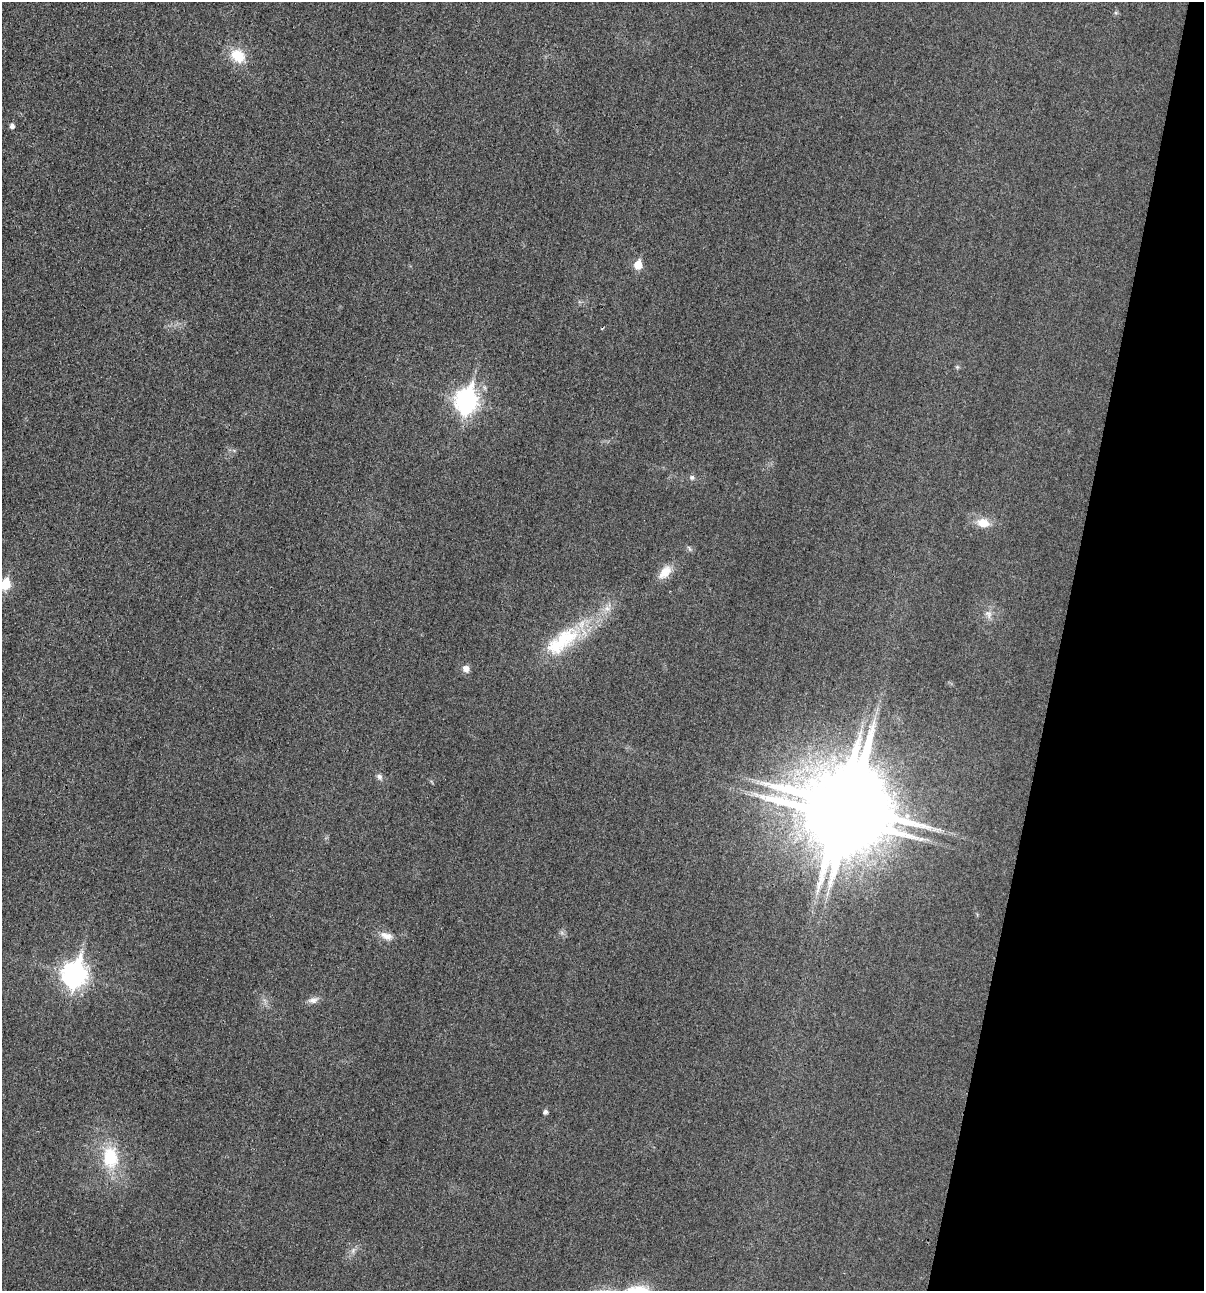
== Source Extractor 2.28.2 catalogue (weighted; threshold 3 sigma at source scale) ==
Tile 8 of 4 x 4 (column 4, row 2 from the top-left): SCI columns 3733-4934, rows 2592-3880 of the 5200 x 5181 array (HDU 1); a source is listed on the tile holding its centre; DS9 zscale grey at full resolution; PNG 1206 x 1293 px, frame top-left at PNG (2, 2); no overlay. Shown black and unused: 12% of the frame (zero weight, under 3 of 4 exposures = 1% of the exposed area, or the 3 px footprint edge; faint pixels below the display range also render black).
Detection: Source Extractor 2.28.2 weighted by HDU 2 'WHT'; one run over the whole footprint, this tile lists its part. Background 0.0299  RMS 0.0059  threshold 0.0265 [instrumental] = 3 sigma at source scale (4.5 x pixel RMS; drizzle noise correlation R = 1.50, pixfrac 1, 0.05/0.05 arcsec/px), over >= 5 px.
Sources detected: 24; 1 inside a brighter object's white glare — not listed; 1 inside a brighter listed object's ellipse — not listed separately; the other 22 listed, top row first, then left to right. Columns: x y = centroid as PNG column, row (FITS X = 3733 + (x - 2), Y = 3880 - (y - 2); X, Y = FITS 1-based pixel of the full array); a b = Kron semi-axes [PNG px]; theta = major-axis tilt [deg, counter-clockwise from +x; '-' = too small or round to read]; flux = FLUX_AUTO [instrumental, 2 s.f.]
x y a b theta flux
238 56 16 13 -38 16
12 125 5 5 - 2.5
638 265 6 5 - 15
957 367 6 5 - 0.94
466 401 11 8 76 340
692 477 8 7 - 1.7
983 523 14 10 -12 9.4
689 548 9 4 -60 1
665 572 21 11 50 7.9
5 584 6 6 - 30
607 608 15 9 61 5.6
988 614 13 9 -69 3.8
564 639 51 26 31 41
466 669 8 8 - 3.6
379 777 8 6 -61 2.1
851 806 23 20 -47 8200
386 936 18 9 -21 5.4
74 974 11 9 73 450
313 1000 14 8 16 3.3
545 1112 5 4 - 1.9
110 1157 31 20 -86 29
353 1250 10 5 64 2.3
Isophote crosses this tile's border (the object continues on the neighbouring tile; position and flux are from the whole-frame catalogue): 1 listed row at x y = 5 584